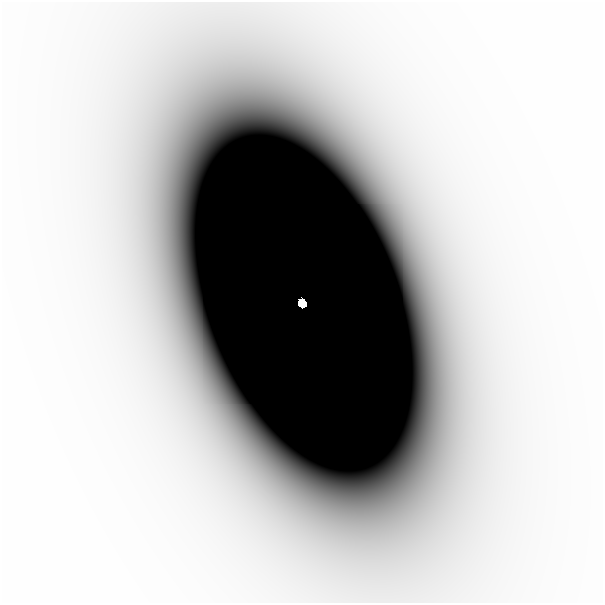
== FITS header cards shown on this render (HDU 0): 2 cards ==
NAXIS1  =                  601
NAXIS2  =                  601

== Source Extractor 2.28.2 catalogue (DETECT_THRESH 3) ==
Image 601 x 601 px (HDU 0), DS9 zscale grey, 1 PNG px = 1 image px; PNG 605 x 605 px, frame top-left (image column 1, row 601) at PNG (2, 2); no overlay
Background -5.08e-09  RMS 2.3e-09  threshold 6.96e-09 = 3 sigma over >= 5 px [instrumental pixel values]
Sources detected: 3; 1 with non-positive FLUX_AUTO (blend fragments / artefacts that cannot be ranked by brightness) is not listed; the other 2 listed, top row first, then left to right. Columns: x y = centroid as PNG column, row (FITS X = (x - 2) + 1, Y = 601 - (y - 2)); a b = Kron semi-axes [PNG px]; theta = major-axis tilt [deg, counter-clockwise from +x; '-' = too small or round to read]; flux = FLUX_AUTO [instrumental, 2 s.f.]
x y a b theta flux
508 287 62 23 -89 2.7e-05
302 303 7 6 - 1.5e+00
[1 non-positive-flux detection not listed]